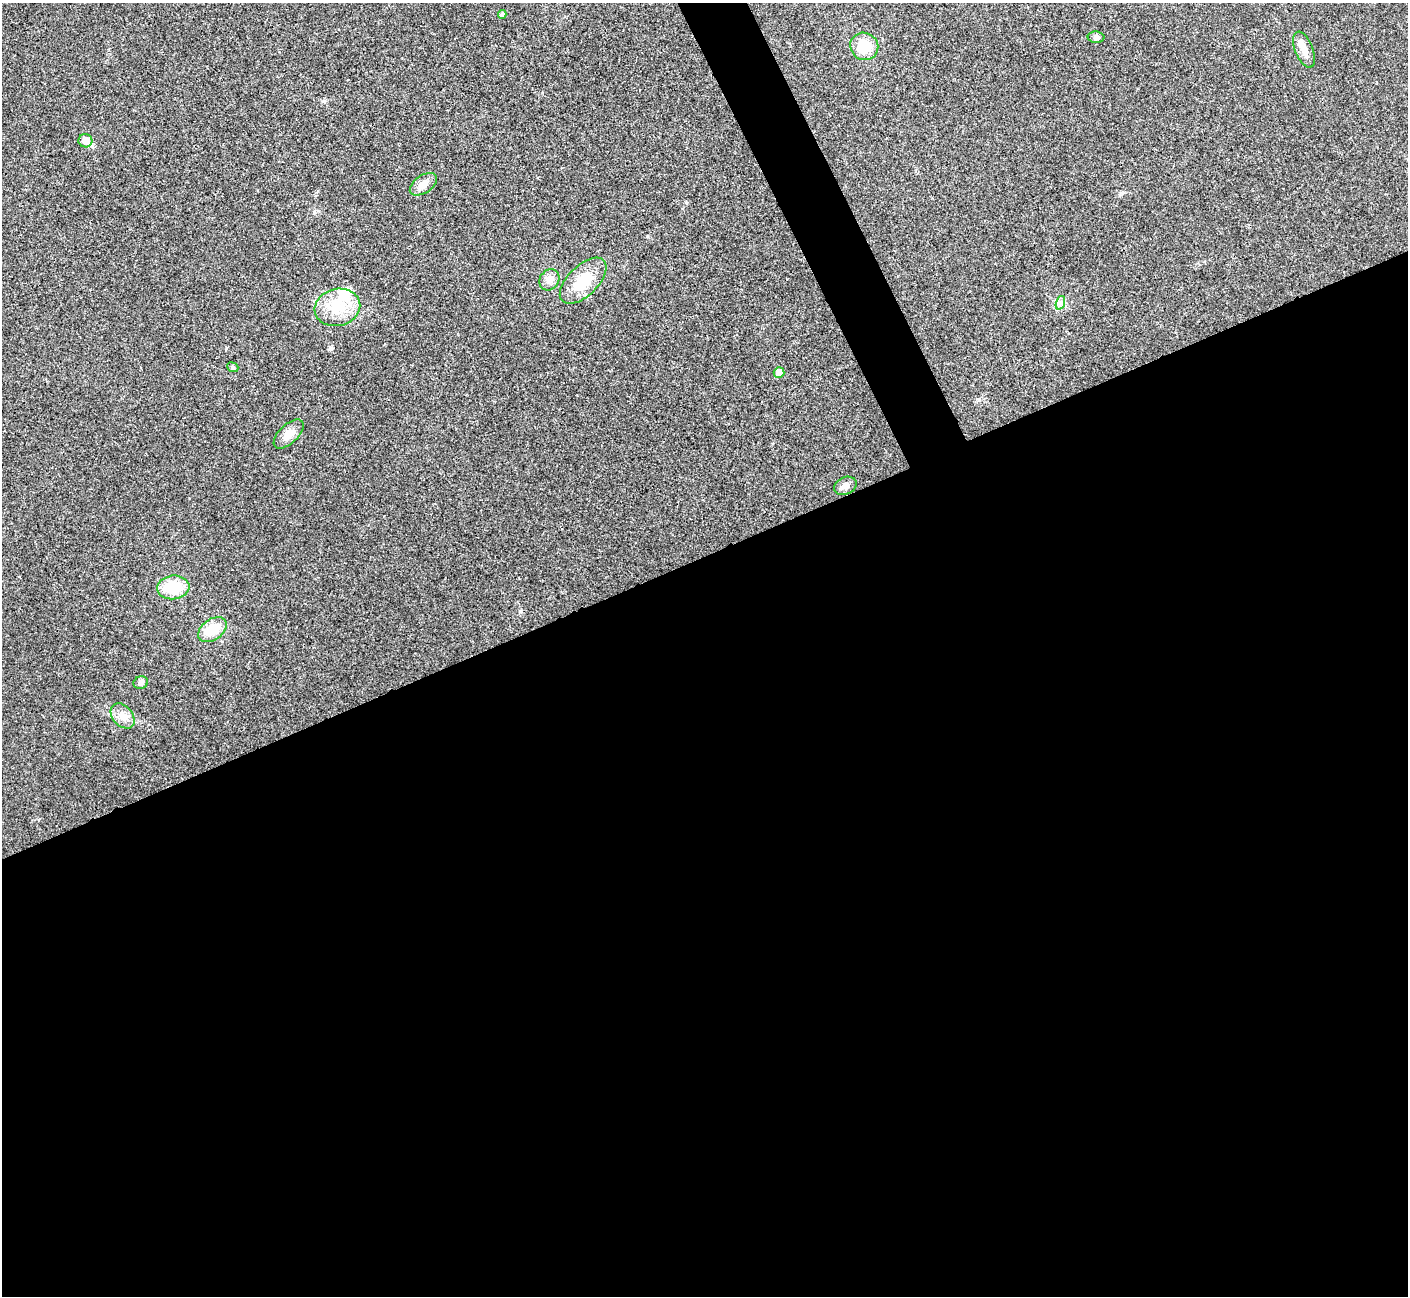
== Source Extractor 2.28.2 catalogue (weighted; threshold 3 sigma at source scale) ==
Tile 15 of 4 x 4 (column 3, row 4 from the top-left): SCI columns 2815-4220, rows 166-1459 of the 5634 x 5628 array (HDU 1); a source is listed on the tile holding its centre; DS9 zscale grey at full resolution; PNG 1410 x 1298 px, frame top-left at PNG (2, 3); each listed source drawn as its Kron ellipse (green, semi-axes under 4 px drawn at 4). Shown black and unused: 59% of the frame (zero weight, under 3 of 4 exposures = <1% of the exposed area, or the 3 px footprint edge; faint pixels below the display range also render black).
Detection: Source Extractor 2.28.2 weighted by HDU 2 'WHT'; one run over the whole footprint, this tile lists its part. Background 0.0215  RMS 0.0053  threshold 0.0237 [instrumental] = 3 sigma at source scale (4.5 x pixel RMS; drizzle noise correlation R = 1.50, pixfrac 1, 0.05/0.05 arcsec/px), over >= 5 px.
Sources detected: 19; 1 inside a brighter listed object's ellipse — not listed separately; the other 18 listed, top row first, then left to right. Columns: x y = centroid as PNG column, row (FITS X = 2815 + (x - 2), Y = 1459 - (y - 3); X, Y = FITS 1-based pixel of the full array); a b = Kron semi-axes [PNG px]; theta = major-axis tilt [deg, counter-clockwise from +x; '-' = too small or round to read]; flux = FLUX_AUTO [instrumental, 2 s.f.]
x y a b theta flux
502 14 4 3 - 1
1096 37 8 6 -2 1.4
864 46 14 13 - 13
1304 50 19 9 -68 4.8
85 141 7 6 - 5.3
423 184 15 9 34 4
549 280 11 9 54 3.9
583 281 29 15 44 16
1060 303 7 4 72 1.4
337 307 23 18 14 14
233 367 6 4 -23 0.79
779 373 5 5 - 5.3
289 434 19 9 43 5.5
845 486 11 8 25 2.5
173 587 16 12 6 18
212 630 16 10 36 12
141 683 7 6 - 1.5
123 716 14 10 -49 4.6
Unlisted compact peaks at least as high as the median listed source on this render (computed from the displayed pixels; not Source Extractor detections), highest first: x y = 330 349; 324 101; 520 611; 647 236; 1121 193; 686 202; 979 399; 314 212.